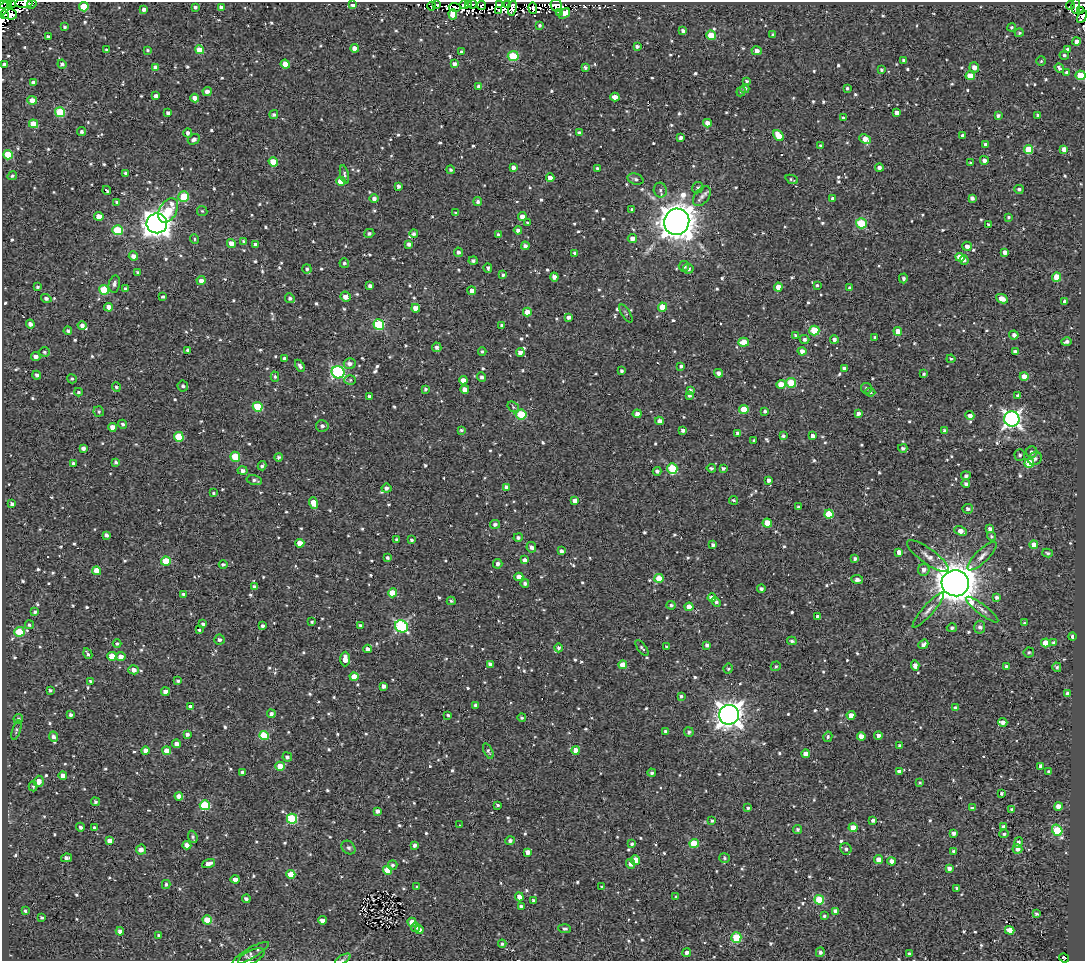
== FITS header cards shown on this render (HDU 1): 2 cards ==
NAXIS1  =                 1083
NAXIS2  =                  959

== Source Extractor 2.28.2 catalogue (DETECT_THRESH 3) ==
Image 1083 x 959 px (HDU 1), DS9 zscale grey, 1 PNG px = 1 image px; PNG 1087 x 963 px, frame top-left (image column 1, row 959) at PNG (2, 2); each listed source drawn as its Kron ellipse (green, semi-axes under 4 px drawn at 4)
Background 1.78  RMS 4.8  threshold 14.4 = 3 sigma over >= 5 px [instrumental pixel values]
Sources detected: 953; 9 with non-positive FLUX_AUTO (blend fragments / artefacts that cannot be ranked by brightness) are neither listed nor drawn; of the other 944, the 500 brightest by FLUX_AUTO listed and drawn (444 fainter detections omitted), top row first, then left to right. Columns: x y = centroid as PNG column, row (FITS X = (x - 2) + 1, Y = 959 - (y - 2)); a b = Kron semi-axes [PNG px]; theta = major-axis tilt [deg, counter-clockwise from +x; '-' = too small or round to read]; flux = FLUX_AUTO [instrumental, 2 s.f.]
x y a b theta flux
13 3 4 2 - 1000
24 3 9 4 6 3400
2 4 3 2 - 3400
32 4 5 3 - 1900
469 4 3 2 - 2400
472 4 4 2 - 1300
499 4 3 3 - 1300
507 4 3 2 - 560
353 5 4 3 - 2100
437 5 4 3 - 540
464 5 5 3 - 1600
482 5 4 3 - 2500
556 5 7 5 -64 3600
1070 5 4 2 - 680
432 6 4 3 - 640
1076 6 8 4 88 3600
84 7 5 4 - 9200
195 7 4 3 - 800
221 7 4 3 - 1400
455 7 6 2 -8 590
4 8 10 5 38 3000
512 8 8 4 79 3100
533 8 6 3 -87 970
144 9 4 4 - 1200
1081 10 2 2 - 540
499 11 2 2 - 620
560 13 4 3 - 1100
4 14 3 2 - 820
9 14 8 5 -13 7900
453 14 5 4 - 12000
564 14 6 4 36 6200
1082 17 7 3 57 3400
540 25 3 3 - 630
64 27 3 3 - 570
1012 27 4 4 - 530
683 30 4 3 - 920
1019 33 4 4 - 580
711 35 5 4 - 8700
773 35 4 3 - 700
48 37 4 3 - 740
1076 42 4 4 - 1600
637 46 4 3 - 880
355 48 4 4 - 2300
106 50 3 3 - 600
148 50 3 3 - 520
199 50 4 4 - 3900
1068 50 4 4 - 1500
462 51 4 3 - 550
757 51 5 4 - 1800
1064 55 5 4 - 590
513 56 5 5 - 16000
903 60 3 3 - 590
1041 61 5 5 - 520
5 64 4 4 - 1200
62 64 4 4 - 960
285 64 4 4 - 5500
454 64 4 4 - 1500
155 67 4 3 - 2100
585 67 3 3 - 720
974 67 5 4 - 2400
1059 68 5 3 - 790
882 70 3 3 - 620
1066 72 4 3 - 730
1080 75 5 5 - 8200
970 76 4 4 - 8000
747 81 3 3 - 570
33 82 4 4 - 1500
479 86 4 4 - 1400
847 88 3 3 - 560
745 89 4 4 - 1100
207 91 4 4 - 1400
741 92 5 4 - 530
156 96 4 3 - 1100
615 97 5 4 - 2100
195 98 4 4 - 2200
32 100 5 4 - 3500
60 112 5 5 - 15000
168 113 4 3 - 1000
897 113 4 4 - 1800
274 114 4 4 - 690
998 115 4 3 - 860
1038 115 3 3 - 800
843 118 4 3 - 800
707 123 4 4 - 2800
34 124 4 4 - 7000
82 132 4 4 - 830
188 133 4 4 - 1000
579 133 4 3 - 860
778 135 6 4 -52 5400
963 136 4 3 - 1500
681 138 4 3 - 1000
194 139 6 4 27 1200
865 139 6 4 -25 3300
985 144 3 3 - 720
820 146 4 3 - 660
1028 149 4 4 - 10000
1064 149 4 4 - 1900
8 155 5 5 - 9700
984 160 4 4 - 1200
273 162 5 4 - 7400
971 163 3 3 - 520
879 167 4 4 - 1200
513 168 4 4 - 1200
597 168 3 3 - 610
450 170 4 4 - 780
125 173 4 3 - 570
344 174 9 4 -77 800
12 176 5 4 - 680
550 178 4 4 - 2500
635 179 8 5 -19 900
792 179 6 3 -24 540
341 181 4 4 - 4600
398 186 4 3 - 900
698 188 6 5 - 810
1019 189 5 4 - 810
107 190 4 2 - 640
660 190 7 6 - 940
702 196 11 7 52 1500
184 197 5 5 - 12000
374 198 4 4 - 1200
832 198 3 3 - 590
972 198 4 4 - 1300
117 202 4 3 - 630
478 202 4 4 - 960
168 210 13 8 60 10000
632 210 4 4 - 870
202 211 5 5 - 540
456 213 4 3 - 570
99 216 4 4 - 3600
522 216 4 4 - 2100
1008 217 3 3 - 520
677 222 13 12 - 720000
157 223 10 10 - 360000
528 223 4 4 - 550
861 223 5 5 - 17000
989 225 4 3 - 780
118 230 5 5 - 15000
518 230 4 4 - 1300
369 233 5 4 - 820
414 234 4 4 - 920
498 235 4 3 - 850
194 239 5 4 - 520
632 239 4 4 - 2200
244 241 4 4 - 690
231 243 4 4 - 2700
256 244 4 4 - 1600
409 244 4 4 - 1200
525 246 4 4 - 1300
967 246 5 4 - 1600
458 252 4 4 - 1100
1005 252 4 3 - 1600
574 253 4 4 - 730
133 256 4 4 - 1500
960 257 4 4 - 6200
473 260 4 4 - 880
964 260 4 3 - 820
344 263 5 4 - 730
684 266 5 5 - 710
488 268 5 3 - 640
307 269 4 4 - 780
688 269 5 5 - 1100
138 273 4 3 - 680
503 275 4 3 - 720
554 277 4 4 - 1800
1057 277 4 4 - 10000
903 278 5 4 - 840
201 281 4 4 - 1900
114 284 8 5 78 1100
817 285 3 3 - 520
370 286 4 3 - 1000
38 287 4 3 - 530
778 287 4 4 - 3500
850 288 4 4 - 820
125 289 4 3 - 1100
104 290 5 5 - 14000
472 291 4 4 - 2200
163 297 3 3 - 590
346 297 5 4 - 2500
46 298 5 4 - 1000
290 298 5 4 - 910
1002 299 6 4 -26 3000
1065 301 4 4 - 1500
109 307 4 4 - 2100
662 307 4 4 - 7800
416 308 4 4 - 3400
527 312 4 4 - 3800
626 313 10 4 -59 630
569 317 4 4 - 1300
30 324 4 4 - 1700
379 324 5 5 - 25000
82 325 4 4 - 1300
502 325 3 3 - 640
814 330 5 5 - 15000
68 331 4 3 - 740
898 331 4 4 - 4200
1014 335 5 4 - 1200
796 336 3 3 - 960
875 337 3 3 - 520
804 339 5 4 - 1000
834 339 4 4 - 1100
744 342 5 4 - 4500
1067 342 5 3 - 1000
437 347 5 4 - 1100
188 350 4 3 - 850
482 351 4 3 - 530
802 351 4 4 - 1700
45 352 5 4 - 760
520 352 4 4 - 1700
1015 352 4 4 - 1300
36 356 5 4 - 1600
284 358 3 3 - 610
951 359 4 3 - 550
350 364 6 5 - 1300
300 366 6 4 -58 1100
681 366 4 3 - 730
844 368 4 3 - 1200
621 371 4 3 - 670
338 372 6 6 - 54000
718 373 4 4 - 1300
924 374 3 3 - 570
37 375 4 4 - 950
1024 376 4 4 - 3400
275 377 5 4 - 640
481 377 4 4 - 900
72 379 5 4 - 610
350 380 6 5 - 510
463 380 4 4 - 1700
791 383 5 4 - 15000
781 384 5 4 - 4300
183 386 5 5 - 940
116 387 4 4 - 630
866 388 5 5 - 860
425 389 4 3 - 640
465 389 4 4 - 2400
691 390 4 3 - 820
78 392 4 3 - 560
870 392 5 4 - 650
689 395 4 3 - 730
1018 395 3 3 - 560
369 396 3 3 - 960
258 407 5 4 - 14000
513 407 6 4 -35 600
744 409 4 4 - 7600
99 411 5 5 - 580
765 411 3 3 - 720
858 413 4 3 - 1400
521 414 5 5 - 18000
637 414 4 4 - 1500
970 415 4 4 - 1700
1012 419 7 7 - 130000
659 421 4 4 - 1800
123 424 4 4 - 780
322 426 6 6 - 1300
113 427 4 4 - 3100
461 430 3 3 - 570
683 430 4 3 - 1200
945 430 4 4 - 970
738 433 3 3 - 970
783 436 4 3 - 730
813 436 4 4 - 1500
179 437 5 4 - 11000
754 440 3 3 - 600
83 448 4 3 - 1300
903 448 4 4 - 940
1032 452 5 5 - 1400
1020 455 6 5 - 650
235 457 5 4 - 9700
278 457 4 4 - 680
1035 459 7 6 - 1100
116 462 4 3 - 700
74 463 3 3 - 810
1029 463 5 4 - 13000
262 466 5 3 - 680
711 468 4 3 - 690
723 468 3 3 - 760
672 469 5 5 - 20000
242 471 5 4 - 1500
657 471 4 4 - 1100
966 476 5 4 - 1000
254 480 8 5 -13 920
769 480 4 3 - 1300
966 484 4 4 - 990
506 487 4 4 - 1100
386 488 5 4 - 920
214 493 4 3 - 600
734 500 4 4 - 570
575 501 4 4 - 2400
313 503 6 4 -72 4100
12 504 4 4 - 970
798 507 3 3 - 570
968 509 5 5 - 1000
829 514 4 4 - 11000
767 523 4 4 - 6300
495 524 5 4 - 1000
990 529 4 4 - 1400
961 531 6 4 -24 2900
106 535 4 3 - 1100
991 536 5 4 - 610
518 537 5 4 - 840
397 540 4 3 - 930
412 540 4 3 - 690
300 543 4 4 - 4600
1034 544 4 4 - 4200
713 545 4 4 - 980
531 547 5 4 - 1300
561 551 4 4 - 1100
899 552 4 4 - 2400
1047 553 5 3 - 560
928 556 25 7 -36 2700
982 556 19 6 44 2200
387 558 4 3 - 680
855 558 4 3 - 760
525 560 4 4 - 1800
166 561 5 4 - 12000
223 564 4 4 - 730
498 564 5 4 - 1200
924 570 6 5 - 1500
97 571 4 4 - 4700
519 577 4 4 - 2900
659 578 4 4 - 7800
857 579 6 4 -8 1300
525 583 4 4 - 970
955 583 13 13 - 870000
254 586 4 3 - 620
761 589 4 4 - 880
393 593 4 4 - 6500
184 594 4 3 - 990
996 597 4 4 - 930
712 598 4 4 - 2200
451 601 4 3 - 550
716 602 5 4 - 880
671 605 4 4 - 810
689 607 4 4 - 4300
928 610 23 5 49 2000
982 610 20 5 -37 1700
35 612 4 4 - 610
818 617 4 3 - 1300
312 622 3 3 - 580
1024 623 4 3 - 520
203 624 4 3 - 790
29 625 4 4 - 560
262 626 3 3 - 910
360 626 4 4 - 700
401 626 7 5 -32 45000
980 627 6 5 - 1300
952 628 5 4 - 680
199 630 3 3 - 520
19 632 5 5 - 14000
1072 637 4 3 - 1100
219 640 5 5 - 990
792 641 5 3 - 740
1046 643 4 4 - 6300
1053 643 4 4 - 860
117 644 4 4 - 690
923 644 5 4 - 1300
707 645 4 4 - 940
666 647 3 3 - 730
559 648 4 4 - 930
642 648 9 4 -51 780
368 649 4 3 - 1700
1029 652 5 5 - 640
88 654 5 3 - 700
112 656 4 4 - 5900
121 657 5 4 - 2400
345 659 7 4 88 3100
490 664 4 4 - 1200
623 665 4 4 - 6300
776 666 5 4 - 620
915 666 5 4 - 1800
1006 666 3 3 - 630
1057 667 5 4 - 620
728 669 5 4 - 620
134 670 5 4 - 2200
354 677 4 4 - 4000
90 681 3 3 - 530
178 681 4 3 - 660
383 686 4 4 - 1400
50 690 3 3 - 510
165 692 4 4 - 2000
1068 694 4 4 - 1500
681 696 4 3 - 680
476 705 4 3 - 900
191 707 4 3 - 1700
955 708 4 4 - 1300
271 714 4 4 - 1100
71 715 4 3 - 860
448 715 4 3 - 530
729 715 10 9 - 340000
851 715 4 4 - 2500
522 718 4 4 - 550
18 719 5 4 - 690
1003 722 4 4 - 1600
16 730 10 4 73 600
666 731 4 3 - 820
689 732 5 4 - 810
187 734 4 4 - 1200
264 736 5 4 - 11000
861 736 4 4 - 2700
878 736 4 4 - 1000
54 737 5 4 - 1300
828 737 5 4 - 680
177 744 4 4 - 1500
900 745 4 3 - 920
145 750 4 4 - 2500
576 750 4 4 - 3100
167 751 4 4 - 4700
488 751 8 4 -67 740
805 754 4 4 - 2000
287 757 5 4 - 740
280 766 4 4 - 5000
1041 766 4 4 - 1200
243 772 4 4 - 1800
899 772 4 3 - 1200
1049 772 4 3 - 640
652 773 4 3 - 750
63 775 4 4 - 1700
39 781 5 5 - 2700
920 782 4 4 - 540
33 786 5 4 - 520
1001 793 3 3 - 650
179 796 4 4 - 2300
95 802 4 4 - 640
205 805 5 5 - 20000
498 805 3 3 - 630
1058 806 4 4 - 2700
748 808 4 3 - 620
972 808 4 3 - 910
1012 809 4 4 - 650
377 811 4 4 - 1300
292 819 5 5 - 23000
873 820 4 3 - 970
712 821 4 3 - 690
459 825 3 2 - 1700
1003 826 4 3 - 860
80 827 4 3 - 770
95 828 4 4 - 1300
853 828 4 4 - 4700
797 829 4 4 - 760
1057 830 6 5 - 19000
953 833 4 3 - 1200
1004 834 4 4 - 650
193 837 6 4 -68 770
110 841 4 4 - 3100
510 841 5 4 - 1000
1018 842 5 4 - 930
632 844 4 4 - 780
694 844 5 4 - 11000
187 845 4 4 - 2000
415 845 4 4 - 1100
348 848 7 6 - 890
846 849 6 5 - 860
1017 849 5 4 - 1900
141 850 5 5 - 1700
954 851 3 3 - 860
527 852 4 4 - 2000
67 858 5 4 - 1300
724 858 5 4 - 550
635 860 5 4 - 4900
879 860 4 4 - 3100
891 861 4 4 - 2200
209 863 7 4 19 1900
631 864 5 4 - 1900
392 865 5 5 - 820
949 868 4 4 - 1500
387 870 4 4 - 7800
291 874 4 4 - 6700
235 879 4 4 - 2200
166 884 4 4 - 630
417 887 3 3 - 560
602 887 4 3 - 520
956 888 4 3 - 560
519 897 4 4 - 2100
676 897 4 3 - 530
246 899 4 3 - 780
819 900 5 4 - 14000
533 901 4 3 - 670
521 906 4 3 - 1300
25 911 4 4 - 560
835 911 4 4 - 1200
1036 914 4 3 - 620
824 916 4 3 - 580
42 918 4 3 - 590
207 920 4 4 - 5700
322 920 4 4 - 2100
412 922 5 4 - 4400
416 927 4 4 - 840
564 929 6 4 -2 700
419 930 4 4 - 1400
1010 930 5 4 - 3200
120 931 4 4 - 1600
159 935 3 3 - 760
736 938 5 5 - 17000
502 944 4 4 - 560
687 952 4 4 - 1100
820 952 5 4 - 830
250 953 21 5 30 1300
909 954 3 3 - 800
251 957 14 6 26 1300
1064 958 5 4 - 1100
343 959 8 4 30 570
At the frame edge (FLAGS 8, measured only in part): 10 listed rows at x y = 13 3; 24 3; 2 4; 32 4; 4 8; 1082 17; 5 64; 1080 75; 1064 958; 343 959
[444 fainter detections neither listed nor drawn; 9 non-positive-flux detections neither listed nor drawn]